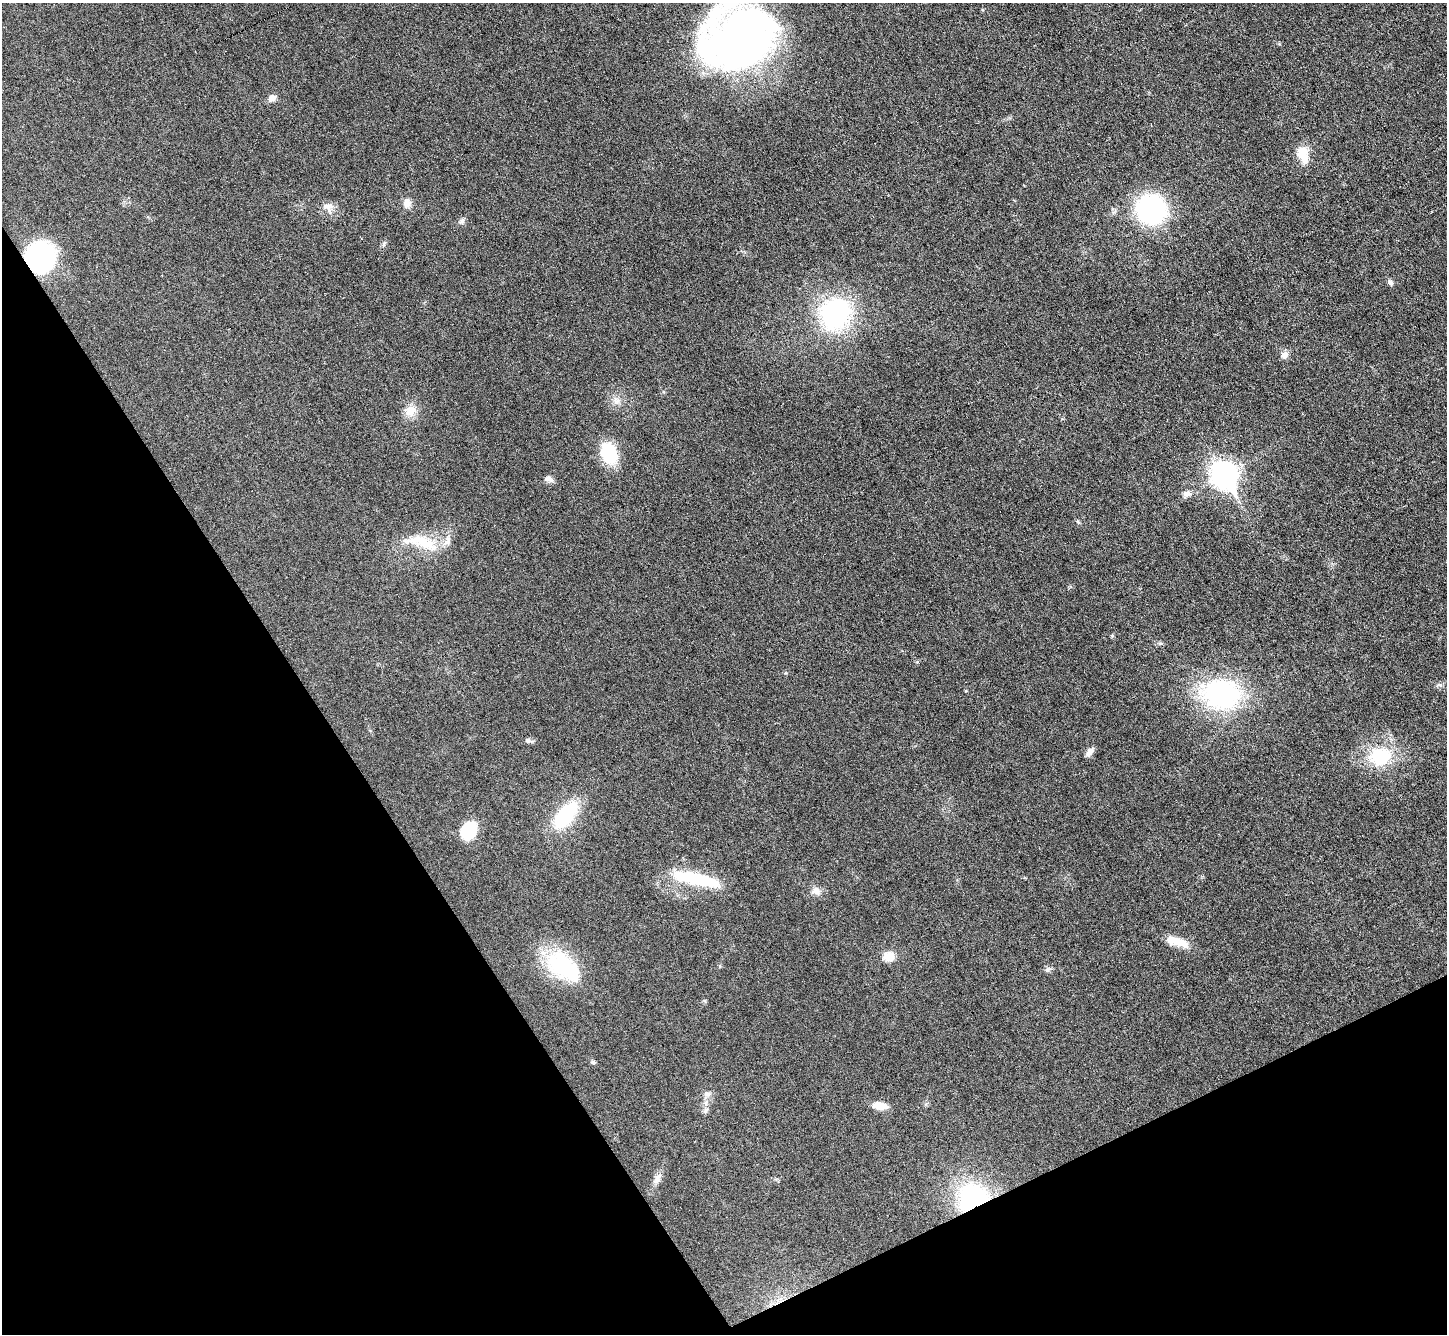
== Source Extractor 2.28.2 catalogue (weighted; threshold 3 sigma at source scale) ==
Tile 14 of 4 x 4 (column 2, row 4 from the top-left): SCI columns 1448-2892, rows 293-1624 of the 5783 x 5774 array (HDU 1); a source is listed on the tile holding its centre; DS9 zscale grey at full resolution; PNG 1449 x 1336 px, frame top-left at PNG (2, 3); no overlay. Shown black and unused: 28% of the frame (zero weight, under 3 of 6 exposures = <1% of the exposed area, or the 3 px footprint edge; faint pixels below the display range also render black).
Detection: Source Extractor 2.28.2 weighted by HDU 2 'WHT'; one run over the whole footprint, this tile lists its part. Background 0.0318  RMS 0.0038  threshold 0.0155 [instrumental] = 3 sigma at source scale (4.09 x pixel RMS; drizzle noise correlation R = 1.36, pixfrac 0.8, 0.05/0.05 arcsec/px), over >= 5 px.
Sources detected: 47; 3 inside a brighter object's white glare — not listed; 2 inside a brighter listed object's ellipse — not listed separately; the other 42 listed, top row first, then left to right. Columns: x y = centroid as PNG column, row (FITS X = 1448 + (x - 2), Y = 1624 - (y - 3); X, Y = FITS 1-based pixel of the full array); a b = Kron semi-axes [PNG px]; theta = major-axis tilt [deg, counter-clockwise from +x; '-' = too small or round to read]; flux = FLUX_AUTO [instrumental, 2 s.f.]
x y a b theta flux
738 41 72 63 46 190
272 98 9 7 38 2.2
1302 152 17 15 -64 6.2
407 203 11 9 -85 2.6
328 207 17 12 -48 3.1
1151 209 25 23 -28 60
462 221 11 7 65 1.1
384 244 8 5 71 0.74
40 257 23 21 82 69
162 275 2 2 - 0.22
1390 282 8 6 -56 1
833 316 35 25 -49 44
1284 355 11 9 43 2
617 401 10 9 - 2.1
411 411 16 14 56 4.6
609 453 17 12 -68 23
1224 475 11 9 -60 320
549 479 12 7 -20 1.6
1187 494 13 8 11 2
423 542 44 16 -19 13
1112 636 6 4 72 0.42
1440 685 8 5 -12 0.88
966 691 4 4 - 0.33
1221 694 38 27 -7 62
528 741 9 6 -7 1.1
1090 752 14 7 55 1.8
1380 756 27 21 10 19
566 815 33 16 51 25
468 831 19 14 59 12
696 879 55 13 -12 23
816 891 12 10 -36 2.5
1179 942 25 12 -23 5.6
889 956 12 11 - 4.6
563 967 50 28 -38 29
1047 970 9 7 55 1
705 1001 6 4 -71 0.44
593 1062 6 5 - 0.68
707 1094 10 8 16 1.6
880 1106 15 7 -8 5.4
705 1111 9 6 53 1.1
657 1178 17 8 65 2.4
974 1199 22 20 4 62
Overlapping masked pixels (flux is a lower limit): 2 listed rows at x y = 40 257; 974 1199
Isophote crosses this tile's border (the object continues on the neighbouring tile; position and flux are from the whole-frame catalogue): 1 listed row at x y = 738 41
Unlisted compact peaks at least as high as the median listed source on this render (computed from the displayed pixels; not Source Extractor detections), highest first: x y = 786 673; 1078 522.